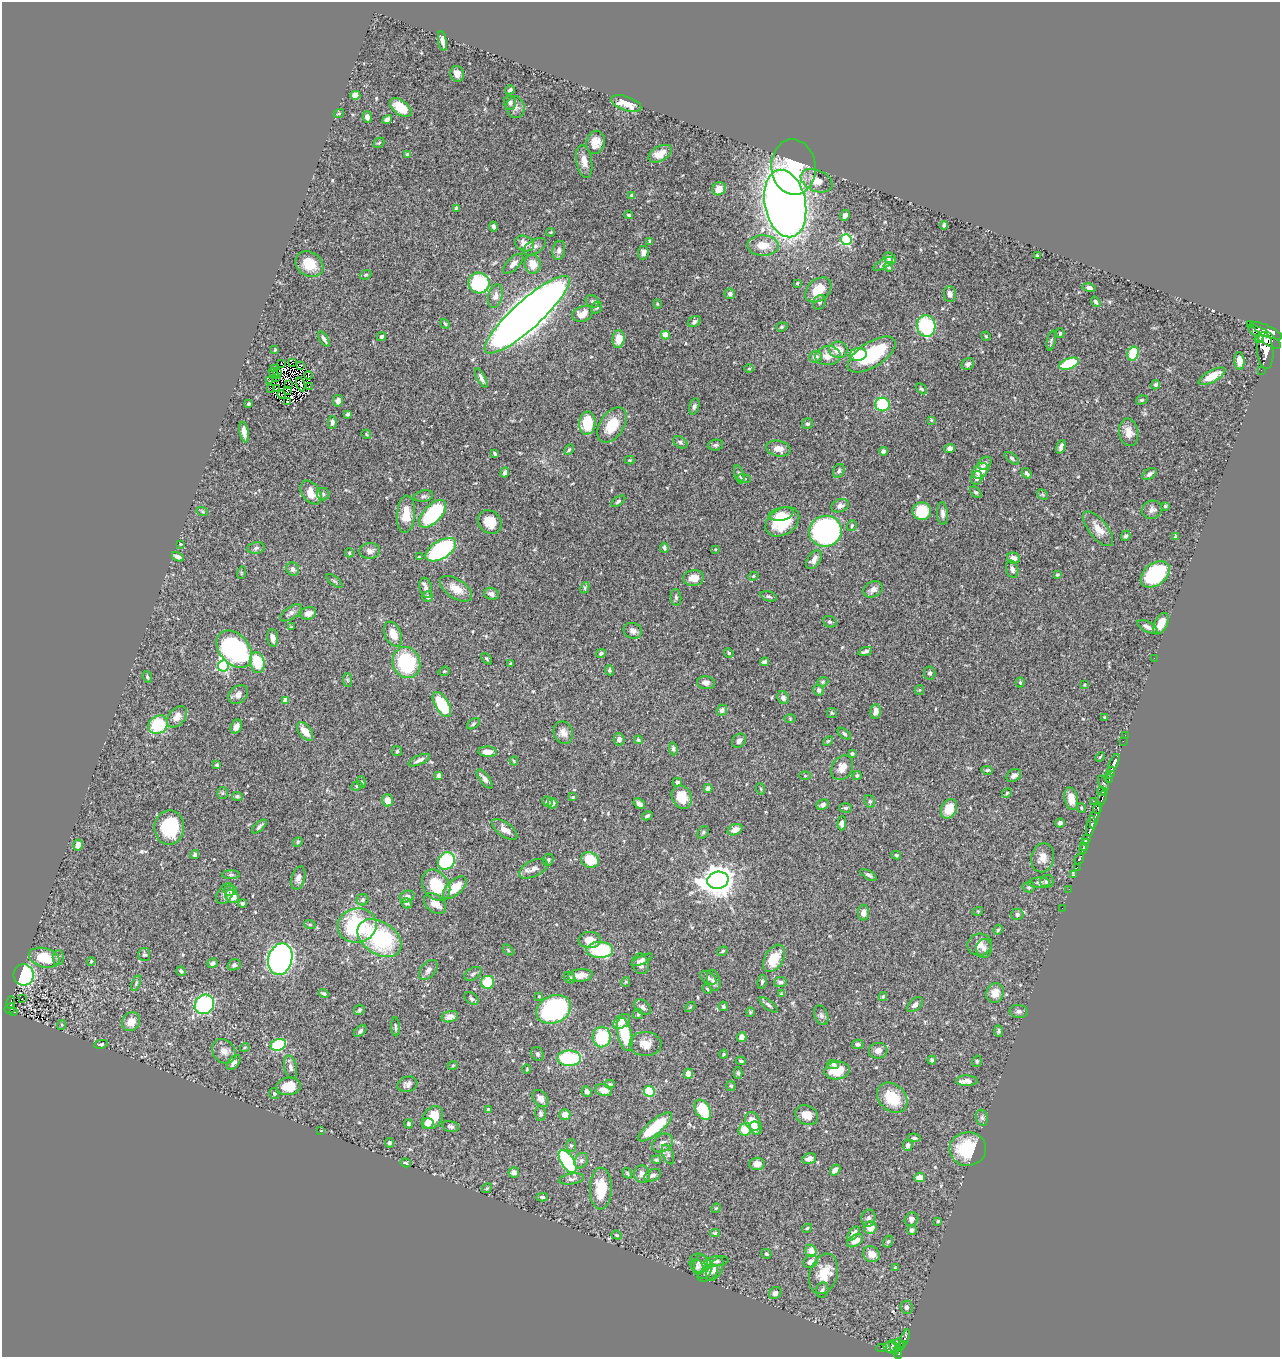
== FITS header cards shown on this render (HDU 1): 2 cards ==
NAXIS1  =                 1278
NAXIS2  =                 1355

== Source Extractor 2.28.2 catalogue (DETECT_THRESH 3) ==
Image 1278 x 1355 px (HDU 1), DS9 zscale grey, 1 PNG px = 1 image px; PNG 1282 x 1359 px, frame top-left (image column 1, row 1355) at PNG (2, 2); each listed source drawn as its Kron ellipse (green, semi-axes under 4 px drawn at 4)
Background 0.491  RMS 0.024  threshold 0.0711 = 3 sigma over >= 5 px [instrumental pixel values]
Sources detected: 537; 4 with non-positive FLUX_AUTO (blend fragments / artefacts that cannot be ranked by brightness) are neither listed nor drawn; of the other 533, the 500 brightest by FLUX_AUTO listed and drawn (33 fainter detections omitted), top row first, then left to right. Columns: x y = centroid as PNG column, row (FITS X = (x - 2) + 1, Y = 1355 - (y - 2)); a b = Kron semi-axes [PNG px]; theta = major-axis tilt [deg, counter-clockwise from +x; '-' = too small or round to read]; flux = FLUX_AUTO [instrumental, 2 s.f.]
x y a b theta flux
442 41 10 3 -78 8.3
457 74 8 6 -71 11
510 90 5 3 - 4
355 95 5 4 - 34
510 102 7 6 - 5.4
626 103 16 7 -19 30
516 107 11 9 -83 8.1
401 108 12 7 -38 34
339 113 5 4 - 1.9
367 117 6 4 -75 7.6
387 119 5 4 - 7.1
595 142 12 9 77 16
379 143 6 4 42 2.2
660 154 12 7 30 17
408 155 4 3 - 4.1
584 161 16 8 -80 13
793 167 28 22 -84 83
817 181 16 10 -23 22
719 189 7 6 - 15
632 195 4 4 - 4.1
785 203 34 20 -79 1800
456 208 4 3 - 2.8
629 215 4 3 - 2
845 215 5 4 - 6.5
944 225 4 4 - 4.6
493 226 5 4 - 5.1
551 232 4 3 - 1.4
846 240 5 5 - 190
650 241 4 4 - 2.3
525 244 10 7 -25 16
763 246 16 10 -2 26
535 247 13 6 31 7.6
559 250 9 6 79 6.1
643 253 7 5 82 6.4
1037 255 3 2 - 1.6
890 258 6 5 - 8
309 264 15 12 -34 30
513 264 13 6 44 7.2
533 264 9 8 - 21
883 264 11 4 32 4.9
888 267 5 4 - 2.7
366 275 6 4 21 2.3
479 283 10 10 - 100
797 283 3 2 - 1.4
1089 288 6 4 -14 4.6
818 290 15 10 40 29
730 294 5 5 - 5.9
950 294 8 6 -82 7
495 296 12 7 76 9.4
592 301 7 6 - 3.8
820 302 7 6 - 3.6
1096 302 5 3 - 3.3
657 304 4 4 - 1.6
597 308 6 5 - 3.2
583 314 10 7 20 19
527 315 55 14 42 3100
694 322 7 5 33 3.9
445 324 5 3 - 1.7
1251 324 4 2 - 19
926 326 11 9 -83 120
782 327 6 4 20 2
1267 331 17 5 -25 2200
1060 333 5 4 - 2.1
665 335 4 4 - 42
382 336 5 4 - 3.1
986 336 5 4 - 1.8
1265 336 19 6 -35 2300
324 339 8 4 -57 4.8
619 339 9 6 84 23
1259 339 4 3 - 210
1051 341 10 4 78 3.3
275 350 4 3 - 1.6
838 350 9 8 - 18
1265 350 19 8 -84 2000
1133 353 7 5 72 46
858 354 8 6 6 55
872 355 27 12 32 110
828 356 13 9 6 18
815 357 6 5 - 6.8
1239 361 9 5 -84 12
292 362 3 2 - 84
282 364 3 2 - 4.9
968 364 6 5 - 5.5
1069 364 10 5 21 82
301 365 4 2 - 1.9
275 369 2 2 - 1.7
749 369 5 3 - 1.7
1261 370 2 2 - 1.4
277 372 2 2 - 2
274 373 6 2 -51 3
308 375 4 2 - 1.6
1212 376 15 6 28 28
276 378 2 2 - 1.6
481 378 10 4 -63 5.9
270 380 3 2 - 1.5
289 384 4 3 - 1.6
301 384 7 3 -72 2.3
1156 385 5 4 - 3.1
309 387 2 2 - 3.6
270 389 3 2 - 70
276 389 2 2 - 1.4
921 389 6 4 -43 2.4
287 390 4 2 - 1.5
281 395 4 2 - 2.4
1142 400 6 4 18 2.1
288 401 2 2 - 1.8
338 401 6 5 - 6.7
249 404 4 3 - 2.9
882 404 7 7 - 71
694 406 8 5 73 4.2
348 414 4 3 - 3
931 420 4 4 - 1.5
332 422 6 4 87 5.6
587 423 11 8 85 53
807 424 5 5 - 3.2
612 425 19 12 57 39
244 432 10 4 -79 8.9
1129 432 14 9 -79 15
366 434 5 3 - 1.5
680 442 8 5 -33 4.3
715 445 7 5 4 3.3
1061 447 7 3 73 5.5
778 449 12 8 -11 11
950 449 5 4 - 6.4
569 450 6 4 61 2.3
883 451 4 4 - 5.6
495 454 4 3 - 2.3
1012 458 8 4 -38 2.7
630 460 5 4 - 1.6
985 463 7 6 - 6.9
839 471 7 5 61 3.6
980 471 9 6 39 26
505 472 5 4 - 5.4
1027 473 6 4 -53 3
739 474 9 4 -74 4.2
1150 474 8 5 35 4.9
744 478 7 3 -9 1.8
977 478 7 5 67 5.7
311 492 13 8 -54 21
976 492 7 4 -43 3
323 494 6 6 - 3.2
1043 495 6 4 -45 2.3
424 496 9 6 10 4
618 501 8 4 34 2.7
840 506 9 6 22 7
1165 506 3 3 - 1.7
1152 510 10 9 - 6.8
202 511 6 3 -20 1.8
922 511 9 9 - 48
943 513 11 5 -86 6.9
406 514 18 9 85 26
433 514 17 9 47 140
781 514 12 6 11 16
490 522 13 11 -42 22
782 522 18 13 34 66
852 526 5 5 - 2.5
1098 529 21 9 -51 20
825 531 16 15 - 340
1126 536 5 4 - 3.5
1176 537 4 3 - 5.1
180 544 3 2 - 1.4
256 548 8 5 10 4.3
664 548 5 3 - 3.4
715 549 4 3 - 1.6
441 550 17 9 31 180
370 551 10 8 3 6.8
349 553 4 4 - 1.9
178 557 6 4 -26 6.6
419 557 3 3 - 1.6
1013 558 6 5 - 10
814 560 10 6 56 9.9
293 569 7 6 - 5.8
1012 569 9 6 -75 6.9
241 573 6 4 72 1.7
1155 574 16 11 38 150
1057 575 3 3 - 2.2
753 576 5 4 - 1.8
693 578 10 7 6 17
334 581 9 3 -40 2.1
426 588 10 6 -78 6.1
585 588 6 4 64 2.2
456 589 18 9 -34 19
873 589 10 7 31 9
491 594 8 5 -21 5.6
769 596 8 5 -16 3
428 597 5 5 - 4.9
676 597 8 5 -84 4
291 613 12 6 34 5.8
308 613 8 6 15 9.4
830 622 7 5 -21 3.8
1161 624 11 6 63 23
291 627 4 3 - 1.6
1148 627 11 5 -28 7.5
633 631 9 7 -20 7.7
393 634 13 8 -66 19
273 638 9 5 -83 8.9
234 649 21 14 -48 270
865 651 7 3 19 4
601 653 5 4 - 2.8
729 653 5 4 - 2
1154 658 2 2 - 3.7
487 659 7 3 -46 2.1
257 662 10 7 -78 49
764 662 4 4 - 5
406 663 16 13 -69 120
511 663 3 2 - 1.7
223 666 6 5 - 190
609 670 5 4 - 2.6
444 671 6 4 18 1.9
930 673 6 6 - 3.8
147 677 6 4 -70 2.6
347 680 7 4 -89 2.9
823 682 6 4 22 2.3
1020 682 5 4 - 2
706 683 9 6 -7 7.6
1084 685 3 2 - 1.5
819 690 6 5 - 4.5
919 690 5 4 - 1.6
238 694 11 8 45 8.9
783 697 6 5 - 5.5
285 700 4 4 - 26
442 705 14 6 -59 87
722 710 5 5 - 5.4
876 711 7 5 85 10
832 713 5 5 - 2
177 717 12 8 51 13
1105 717 3 3 - 1.6
790 718 6 4 -1 1.8
473 724 7 4 35 2.7
158 725 10 8 39 72
236 727 7 5 64 9
305 731 10 6 -52 18
563 733 11 9 -67 11
844 734 8 4 -38 2.7
1125 735 2 2 - 8.2
619 739 6 5 - 7.3
638 740 4 4 - 2.2
739 741 8 6 47 6.2
828 741 6 3 44 1.8
1123 741 2 2 - 7.6
673 749 7 4 -85 3.5
397 751 5 5 - 2
488 752 9 5 -4 13
852 753 3 3 - 2.4
1100 757 5 3 - 1.7
419 760 11 4 24 7
514 761 4 4 - 1.5
1114 763 10 4 65 650
217 765 4 4 - 2.8
842 768 13 10 57 15
987 770 6 4 -6 2.6
1111 773 6 3 75 340
439 775 4 4 - 4.7
1014 775 8 5 35 5.7
805 776 6 4 0 1.6
857 776 4 3 - 2.1
485 779 11 4 -52 7.9
1109 779 4 3 - 150
362 782 6 3 -70 1.9
677 782 4 4 - 4.4
1103 783 8 4 -60 140
357 786 5 4 - 2.7
708 788 4 4 - 7.3
761 789 5 3 - 1.5
1102 791 5 4 - 130
222 793 6 5 - 2.5
1007 793 5 4 - 2
237 796 5 4 - 3
573 797 4 3 - 1.6
682 797 12 9 -66 30
1102 798 7 3 73 170
1071 799 11 6 -77 19
387 800 6 5 - 12
870 801 6 5 - 2.7
1093 801 2 2 - 52
547 802 5 5 - 3.3
552 803 5 5 - 4.5
639 804 6 4 -39 5.6
823 805 6 5 - 4.5
846 808 6 4 2 2.7
1081 808 5 4 - 1.7
1098 808 6 4 83 300
949 809 10 7 63 28
647 816 5 3 - 3
1095 816 13 3 76 160
842 823 7 4 89 6.9
1060 823 4 4 - 4.5
1091 826 10 4 78 1100
169 827 17 15 88 87
259 827 9 3 44 4.1
505 829 15 7 -36 12
735 830 8 5 26 9.9
703 832 7 5 51 3
1086 839 4 3 - 240
298 842 5 4 - 2.3
78 845 5 4 - 10
1084 845 6 3 71 200
1083 849 5 2 - 260
195 854 4 4 - 3.4
896 855 5 3 - 2
1043 858 14 11 78 15
1079 859 5 3 - 120
548 860 6 5 - 3.1
590 860 9 7 -25 39
446 861 9 8 - 100
1077 867 2 2 - 14
533 869 15 8 25 10
231 875 9 4 0 2.8
868 875 9 4 -30 4.2
1074 875 3 2 - 7.8
298 878 12 6 75 8.4
718 880 11 8 12 2600
1047 881 7 6 - 5.2
1039 883 11 5 2 4.8
436 885 17 12 -56 56
1029 887 6 5 - 2.8
455 888 14 7 42 34
1069 889 2 2 - 2.2
230 890 6 5 - 3.4
225 894 11 7 55 6.8
232 896 7 6 - 23
407 896 7 5 20 5
363 900 6 5 - 3.4
242 903 4 4 - 3.1
407 903 5 5 - 3.6
435 904 12 8 -39 15
1062 908 2 2 - 3.7
978 911 5 3 - 1.6
863 913 8 5 88 8.8
1017 914 6 6 - 4.3
310 925 6 4 -19 1.7
357 925 19 17 13 130
998 930 5 4 - 2.6
379 938 24 16 -34 150
590 940 11 8 -1 19
980 945 12 11 - 13
984 949 9 7 -88 7.1
508 950 6 4 -47 1.8
600 950 13 8 -2 120
723 951 5 4 - 2.4
144 954 6 6 - 3.3
44 958 16 9 -16 51
58 958 7 5 90 4
774 958 15 9 59 31
280 959 16 12 75 540
642 960 11 4 25 4.7
91 961 4 3 - 1.9
213 963 5 4 - 4.9
641 964 10 8 -71 6.7
234 965 7 5 17 3.3
428 970 11 7 52 7.4
181 971 5 4 - 3.5
473 974 9 5 31 4.4
24 975 10 10 - 330
580 975 12 6 7 12
569 978 6 5 - 3.8
708 978 9 5 -35 4.1
714 980 11 6 -73 6.9
488 982 6 6 - 65
626 982 5 4 - 1.6
762 982 7 4 82 2.8
780 982 6 5 - 4.7
136 983 8 4 72 2.4
707 989 5 3 - 1.6
324 993 5 3 - 2.4
995 993 10 8 70 17
781 994 4 3 - 1.5
539 996 3 3 - 1.6
883 996 4 3 - 2.2
22 999 3 2 - 1.4
471 999 8 5 -39 3.3
10 1002 6 3 69 29
204 1004 10 9 - 160
768 1005 11 4 -38 3.9
915 1005 9 5 43 5
723 1006 5 4 - 3.2
643 1007 9 6 -41 5.8
690 1007 6 3 44 1.7
10 1009 5 5 - 62
554 1009 18 13 24 210
359 1010 5 5 - 2.8
1019 1011 9 6 -4 4.7
14 1012 3 3 - 9
750 1012 4 4 - 1.8
638 1014 5 5 - 2.6
821 1015 10 6 -67 4.8
450 1017 8 5 16 10
131 1022 10 8 53 17
621 1022 9 6 38 14
61 1025 5 3 - 1.5
395 1027 9 3 -86 2.4
360 1031 7 4 41 3.4
999 1031 6 4 -89 2.9
625 1034 17 7 -78 59
602 1037 10 9 - 75
742 1037 5 4 - 11
101 1044 7 4 10 2.6
645 1044 16 12 -3 17
858 1044 6 5 - 3.3
278 1045 8 5 19 86
245 1047 5 3 - 1.8
224 1051 13 11 -47 11
878 1051 9 7 8 9.9
538 1054 7 6 - 3.4
724 1054 5 4 - 1.7
569 1058 11 7 0 120
932 1060 4 4 - 3.1
741 1061 5 4 - 2.6
977 1061 6 4 79 2.6
234 1062 9 5 50 5.5
833 1064 6 4 -2 3.6
453 1065 5 3 - 1.5
291 1067 12 6 -78 5.9
527 1069 5 3 - 1.5
837 1071 13 9 8 34
738 1073 6 4 89 3
688 1074 5 4 - 15
967 1081 10 5 0 8.6
407 1084 10 7 18 6.6
610 1084 5 4 - 1.9
288 1086 12 9 6 28
731 1086 5 4 - 2.5
604 1090 8 5 -15 14
649 1091 6 5 - 58
587 1092 5 4 - 6.7
274 1093 6 4 -58 2.6
540 1098 9 7 -47 9.8
892 1098 17 13 -44 54
489 1110 4 4 - 7.5
703 1110 11 7 -59 62
540 1113 7 5 -89 4.1
565 1115 5 5 - 14
807 1115 12 9 -29 15
433 1117 12 9 54 38
982 1118 8 6 -74 3.8
753 1121 10 7 -67 21
428 1123 6 5 - 16
409 1124 4 4 - 3.1
450 1126 8 5 -13 4.3
655 1127 21 7 40 54
755 1128 7 5 -51 11
745 1129 7 6 - 28
320 1131 4 2 - 2.3
914 1138 6 4 -7 3.2
389 1143 5 4 - 3.5
662 1143 11 8 36 8.5
571 1145 6 5 - 2.6
908 1145 6 5 - 5.4
968 1149 18 16 5 77
668 1154 10 5 -68 4.5
809 1159 7 5 18 8.7
656 1160 4 4 - 2.5
567 1161 13 6 -57 130
581 1161 8 6 58 4.6
406 1163 5 4 - 2.3
757 1164 7 6 - 11
835 1170 6 4 48 11
514 1172 5 5 - 7.5
627 1173 5 3 - 2.2
642 1174 9 8 - 9.2
653 1175 9 5 24 5.4
920 1177 5 5 - 19
571 1179 13 5 8 5.9
487 1188 5 4 - 1.9
601 1189 21 11 89 50
542 1197 6 4 -2 2.7
716 1208 5 4 - 1.6
868 1218 8 7 - 5.3
911 1219 7 6 - 7
938 1221 3 3 - 1.8
807 1228 5 4 - 2.1
870 1228 6 6 - 17
912 1230 5 4 - 4.8
715 1233 5 4 - 1.9
853 1233 8 4 54 8.5
617 1235 5 4 - 2.2
855 1241 9 5 33 13
888 1242 6 4 61 2.7
811 1251 6 5 - 19
766 1254 5 4 - 2.6
871 1254 8 7 - 13
716 1261 12 5 8 5.1
811 1262 7 6 - 10
699 1263 10 9 - 5.8
697 1267 8 6 -63 3.9
703 1267 12 8 -82 8.8
895 1267 3 2 - 1.5
715 1269 13 6 60 9.9
708 1273 11 6 34 6.5
824 1274 21 13 72 37
822 1290 8 6 79 3.9
775 1293 7 5 44 5.7
907 1307 7 6 - 5
905 1338 10 3 70 76
899 1344 6 3 -59 20
903 1345 3 2 - 35
894 1347 7 3 -63 160
882 1348 5 3 - 17
890 1348 7 5 -24 200
898 1353 6 4 -88 240
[33 fainter detections neither listed nor drawn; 4 non-positive-flux detections neither listed nor drawn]